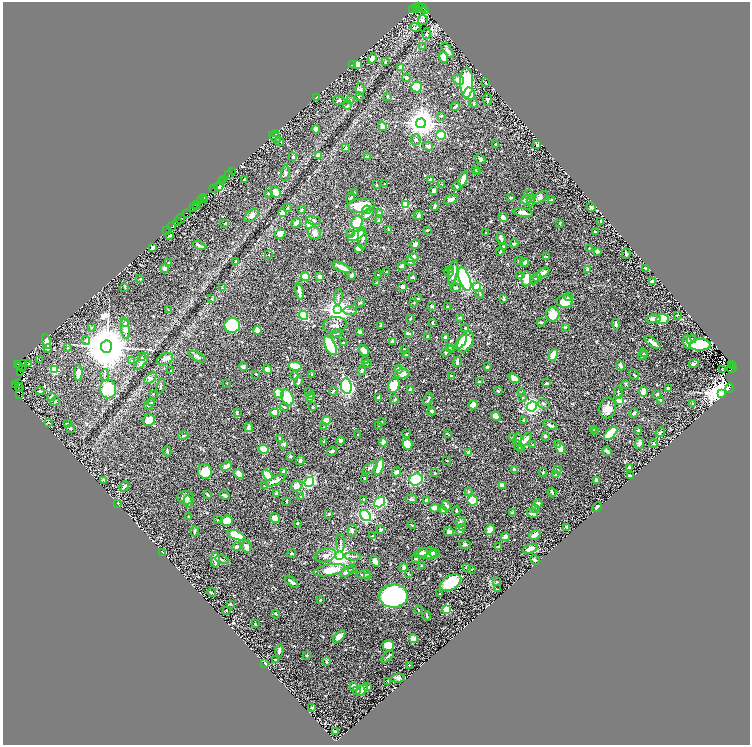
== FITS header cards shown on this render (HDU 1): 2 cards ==
NAXIS1  =                 1495
NAXIS2  =                 1486

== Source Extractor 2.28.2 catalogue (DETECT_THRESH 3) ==
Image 1495 x 1486 px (HDU 1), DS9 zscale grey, zoomed out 1/2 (1 PNG px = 2 x 2 image px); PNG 752 x 747 px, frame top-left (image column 2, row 1486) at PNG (3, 2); each listed source drawn as its Kron ellipse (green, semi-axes under 4 px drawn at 4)
Background 1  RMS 0.013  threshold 0.0402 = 3 sigma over >= 5 px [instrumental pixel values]
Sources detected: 737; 50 cannot appear on this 1/2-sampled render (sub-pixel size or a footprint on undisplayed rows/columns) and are neither listed nor drawn; of the other 687, the 500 brightest by FLUX_AUTO listed and drawn (187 fainter detections omitted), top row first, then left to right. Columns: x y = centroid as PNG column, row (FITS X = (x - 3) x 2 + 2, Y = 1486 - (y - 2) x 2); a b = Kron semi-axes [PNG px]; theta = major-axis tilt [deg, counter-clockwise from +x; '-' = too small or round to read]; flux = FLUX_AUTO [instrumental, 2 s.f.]
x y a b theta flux
419 6 3 2 - 240
415 7 4 1 - 85
417 8 2 1 - 150
422 8 5 3 - 370
412 10 2 1 - 66
425 10 3 1 - 50
423 20 5 5 - 7.3
415 27 5 3 - 3
426 34 5 3 - 2.9
423 46 4 3 - 2.3
448 51 9 3 -55 8.5
443 57 5 3 - 32
372 58 5 4 - 16
385 62 3 2 - 2.4
358 64 4 4 - 31
353 65 3 3 - 2.4
400 67 3 3 - 3.4
406 78 4 3 - 6.1
458 80 6 4 -23 18
467 82 15 6 90 290
485 83 2 2 - 2.5
417 87 5 5 - 140
360 89 5 5 - 5
469 94 6 5 - 79
388 96 2 2 - 2.8
316 97 4 2 - 5
359 97 4 3 - 1.9
339 100 6 3 -3 4.6
350 100 3 3 - 1.9
487 100 6 3 -85 5.1
474 103 4 4 - 3.3
348 105 4 3 - 3.2
455 107 5 3 - 4.3
441 116 3 3 - 2.9
421 123 5 4 - 3900
382 126 5 4 - 8.2
316 129 4 4 - 12
276 133 2 2 - 7.7
441 135 4 4 - 100
275 137 6 3 -42 5.7
416 140 5 5 - 5.7
280 142 4 2 - 1.9
495 145 3 2 - 2.7
537 145 4 2 - 6.3
428 146 5 3 - 11
345 148 4 3 - 2.3
319 155 3 3 - 16
293 157 3 2 - 4.4
368 157 3 3 - 4.4
480 159 5 3 - 5.2
475 170 3 2 - 2.2
233 171 3 1 - 25
478 171 4 3 - 2.7
285 173 8 3 85 5.4
229 175 2 1 - 96
463 179 8 3 67 28
223 180 3 1 - 93
244 180 3 2 - 4
431 180 4 3 - 12
221 182 2 1 - 44
385 184 3 2 - 1.9
442 184 3 3 - 2.4
376 185 2 2 - 3.5
457 186 4 3 - 4.2
218 187 5 3 - 170
213 189 3 1 - 160
434 191 4 2 - 12
276 192 6 5 - 27
354 192 3 2 - 2.1
268 193 2 2 - 2.9
529 195 5 3 - 5.2
204 197 2 1 - 91
511 197 3 2 - 3.1
540 197 9 4 32 7.1
351 198 5 3 - 4.5
451 199 7 3 26 9.9
526 199 5 4 - 12
205 200 2 2 - 25
552 200 3 2 - 2.4
200 201 3 1 - 260
531 201 6 4 87 4.7
197 204 3 2 - 160
405 205 3 3 - 140
361 206 14 7 5 66
434 206 4 2 - 6.7
193 207 2 1 - 80
196 207 2 1 - 46
288 207 3 3 - 2.7
591 207 5 2 - 3.8
302 210 3 2 - 2.7
367 210 4 4 - 5.3
523 212 10 4 -10 20
186 213 2 1 - 52
283 213 4 3 - 16
379 213 2 2 - 5.2
367 214 7 4 45 30
252 215 8 5 39 13
418 216 5 4 - 6.1
503 217 5 3 - 14
180 219 5 2 - 150
314 220 7 3 -10 8.7
378 220 4 3 - 4.1
177 221 2 1 - 43
601 221 3 2 - 2.7
225 223 3 2 - 2.1
296 223 5 3 - 14
357 223 6 5 - 58
560 223 2 2 - 2.9
310 224 3 3 - 180
171 227 3 1 - 100
388 229 2 2 - 3.1
428 230 3 2 - 2.8
167 231 2 1 - 36
595 232 2 2 - 2.8
314 233 7 6 - 16
351 233 3 3 - 2.2
486 233 2 2 - 3.3
280 234 6 4 34 19
356 235 9 4 28 34
169 236 4 2 - 4.5
362 238 11 4 -87 8.5
501 239 6 3 -71 7.5
415 244 5 3 - 7
514 244 4 3 - 5.4
199 245 6 2 -26 8.8
153 247 4 2 - 8.5
504 247 3 3 - 2.5
359 248 4 3 - 27
589 249 3 2 - 1.8
597 251 4 3 - 5.7
500 252 4 2 - 3.5
269 254 2 2 - 1.9
626 254 5 2 - 6.5
546 257 3 3 - 3.9
413 258 6 3 14 12
236 261 2 2 - 4
410 261 5 3 - 4.1
519 261 4 4 - 4
525 262 4 3 - 17
169 263 2 2 - 5.4
401 266 3 2 - 12
341 267 10 3 -25 30
646 268 4 2 - 3.4
164 269 4 4 - 4.3
451 269 3 2 - 3.6
588 270 3 3 - 21
386 272 2 2 - 2.1
449 272 5 2 - 2.1
453 272 13 4 79 19
543 273 7 3 31 18
351 275 4 3 - 9.2
378 275 2 2 - 1.7
519 276 3 3 - 2.1
305 277 4 3 - 94
319 277 2 2 - 33
412 277 3 2 - 5.1
537 277 4 3 - 3.1
140 279 3 2 - 2.1
465 279 12 5 -69 500
526 279 7 4 83 24
534 279 5 2 - 2.5
652 282 3 3 - 15
377 283 3 2 - 5.5
125 287 4 2 - 2.1
403 287 3 2 - 19
477 287 3 3 - 57
222 288 3 3 - 1.9
456 288 5 3 - 3.5
299 291 8 3 -78 14
480 294 5 2 - 2.8
338 297 8 3 82 3.8
568 297 5 3 - 8
503 298 4 2 - 3.4
212 299 4 3 - 2
418 299 2 2 - 5.7
565 301 8 6 2 29
360 303 6 3 36 2.9
414 303 2 2 - 2.9
432 306 4 3 - 2.6
447 307 2 2 - 1.9
168 310 3 3 - 1.9
337 310 4 4 - 2400
350 311 7 3 -1 3.8
553 314 7 6 - 36
303 315 5 3 - 90
677 315 2 2 - 2.9
459 318 3 3 - 2.3
410 319 3 2 - 1.8
653 319 7 4 8 14
663 319 6 5 - 59
125 322 3 3 - 2.3
541 322 4 3 - 3.6
432 323 3 2 - 4.8
616 324 5 3 - 6.4
232 325 8 7 - 260
335 325 12 8 9 17
381 326 3 2 - 5
91 327 3 2 - 2.3
565 327 3 2 - 4.7
125 328 11 4 -83 11
465 328 2 2 - 3.4
257 330 4 4 - 20
360 332 4 2 - 4.7
337 333 6 4 16 4.1
408 333 4 3 - 4.4
428 336 2 2 - 11
445 337 3 2 - 13
691 339 5 3 - 4.4
86 340 4 4 - 3.6
47 341 7 3 -77 27
393 341 3 3 - 18
461 342 8 4 55 21
466 342 11 7 63 88
687 342 6 3 -87 11
343 343 3 3 - 2.4
653 343 9 3 -37 11
700 345 11 5 2 140
330 346 10 5 -63 170
68 347 3 3 - 1.9
106 347 6 5 - 16000
450 347 2 2 - 8.1
48 348 4 3 - 14
404 349 2 2 - 2.2
452 350 3 3 - 2.6
364 351 6 3 -56 25
446 353 3 2 - 4.5
644 353 3 3 - 2.1
406 355 2 2 - 3.8
553 355 6 3 66 36
642 355 5 3 - 3.2
141 357 3 2 - 2.3
197 357 9 3 -29 7.9
165 359 8 5 22 9.4
39 360 4 2 - 2.1
132 361 2 2 - 2.9
141 361 10 3 52 6.4
365 361 3 2 - 4.1
457 362 5 3 - 9.2
367 363 3 3 - 2.3
18 364 3 3 - 210
23 364 3 1 - 98
28 364 2 2 - 2.2
694 364 5 3 - 8.4
731 364 3 1 - 41
620 365 5 4 - 7.7
20 366 3 1 - 390
295 366 6 3 -10 69
733 366 3 2 - 740
243 367 4 4 - 6.1
487 367 3 2 - 4.5
23 368 2 1 - 36
732 368 5 3 - 550
54 369 3 3 - 160
268 369 5 3 - 26
398 369 4 4 - 7.9
722 369 2 2 - 4.6
170 370 2 2 - 1.8
362 371 5 3 - 4.6
21 372 3 1 - 42
78 373 8 3 87 28
256 374 2 2 - 2.2
312 374 2 2 - 3.7
402 374 7 4 5 19
634 374 5 3 - 2.7
104 375 6 3 87 2.9
295 376 3 2 - 4.2
451 376 3 2 - 1.9
150 378 7 4 40 8.5
514 378 6 4 -38 24
299 381 5 2 - 6.4
479 382 3 2 - 6.4
227 383 2 2 - 2.1
547 383 4 3 - 4.2
16 384 2 1 - 94
19 384 3 1 - 72
626 384 4 3 - 4.9
18 386 3 1 - 81
161 386 8 2 78 3.8
346 386 8 5 -80 350
394 386 7 5 70 47
20 387 3 1 - 120
729 388 5 2 - 630
108 389 9 8 - 150
410 389 2 2 - 7.5
668 389 4 2 - 6.2
40 391 4 2 - 3.1
333 391 4 2 - 3.2
498 391 3 2 - 2.6
309 392 2 2 - 1.8
618 392 6 3 -89 3.6
643 392 5 4 - 21
279 393 5 4 - 93
521 393 4 3 - 1.9
722 393 4 3 - 8800
19 394 3 3 - 62
153 394 2 2 - 1.8
657 395 4 2 - 5.2
312 396 2 2 - 2
51 397 4 2 - 18
287 397 8 5 -68 100
309 397 3 3 - 5.5
523 397 3 3 - 2.3
379 398 3 3 - 7
395 399 4 3 - 3.5
428 399 6 2 62 3.7
660 400 2 2 - 4.7
55 401 5 3 - 4.7
620 401 3 3 - 120
151 403 4 3 - 2.2
149 404 6 3 44 3.3
543 404 6 4 -27 5
693 404 3 3 - 2.7
473 405 5 3 - 29
532 406 5 4 - 360
284 407 4 3 - 3.3
313 407 2 2 - 10
608 408 10 8 79 26
432 411 4 3 - 6.7
274 412 4 4 - 17
237 413 4 2 - 4.6
634 413 4 3 - 9.8
496 416 5 4 - 19
149 420 6 5 - 23
326 420 4 4 - 32
524 420 3 3 - 2.5
48 422 3 3 - 1.8
381 422 3 3 - 2.4
68 424 3 2 - 5.2
379 425 4 2 - 2
550 425 7 3 -19 7.8
248 427 4 3 - 7.8
324 427 3 3 - 3.5
70 428 4 3 - 4.4
593 429 4 3 - 8.6
638 430 3 2 - 3.5
596 431 4 2 - 2.2
660 432 5 3 - 2.8
447 433 3 2 - 1.9
407 434 2 2 - 2.3
611 434 8 3 42 170
358 435 2 2 - 3.2
183 436 5 2 - 3.2
545 436 3 3 - 5.3
280 438 3 2 - 5.3
513 438 3 2 - 2.6
518 439 6 3 80 3.9
526 439 9 3 53 21
324 441 3 2 - 3
340 441 4 3 - 5.3
383 442 4 3 - 18
639 443 6 4 72 7.1
284 444 4 3 - 4.7
408 444 6 4 -62 45
558 444 3 2 - 2.1
653 444 4 3 - 1.8
532 445 2 2 - 2.3
519 446 5 3 - 4.4
561 448 6 4 -70 26
264 449 5 4 - 85
522 449 2 2 - 4.4
167 451 5 3 - 4.3
332 451 5 2 - 7.2
607 451 5 3 - 8.5
469 453 4 4 - 6
291 456 3 3 - 2.2
300 460 5 3 - 3.9
446 460 3 1 - 1.9
226 466 6 3 22 18
379 467 8 4 72 48
629 467 3 3 - 1.8
370 468 9 4 33 6.3
515 470 3 2 - 9
557 470 3 2 - 3.8
205 471 7 7 - 43
284 472 3 3 - 11
396 472 5 3 - 13
543 472 4 3 - 2.3
435 473 3 2 - 2.4
239 474 5 3 - 19
267 475 6 3 -52 54
555 475 3 3 - 2.4
631 476 4 2 - 3.4
365 479 4 3 - 3.9
416 479 7 6 - 140
104 480 4 2 - 4.6
596 480 3 2 - 8.6
276 481 10 3 25 14
309 482 5 4 - 370
265 485 2 2 - 3.3
502 485 4 3 - 12
124 486 5 3 - 6.7
296 486 6 5 - 18
468 492 3 3 - 2.3
552 492 4 2 - 3.2
277 493 3 2 - 5.5
207 494 4 2 - 4.2
225 495 5 3 - 5.8
301 497 4 3 - 1.8
186 498 8 6 -6 14
364 499 2 2 - 2.6
411 499 6 3 -3 4.1
427 500 3 2 - 11
473 500 5 5 - 70
287 501 3 2 - 1.8
188 502 6 4 -77 5.6
379 502 6 4 36 160
118 503 2 2 - 2.5
538 503 4 3 - 10
446 506 5 3 - 13
597 507 6 2 48 5.8
435 508 4 3 - 39
535 509 2 2 - 3
443 510 3 3 - 11
456 510 4 3 - 4
513 512 3 3 - 6.4
533 513 5 3 - 14
329 514 4 3 - 3.1
365 516 6 4 -47 290
189 517 3 2 - 2.2
275 518 5 3 - 26
218 520 2 2 - 1.9
227 521 5 5 - 33
460 522 5 4 - 4.6
297 523 3 2 - 2.1
412 525 4 2 - 3.4
566 527 3 3 - 1.9
463 528 3 3 - 2.3
352 530 6 4 -86 6.6
381 530 4 3 - 4.4
460 530 4 3 - 15
490 530 5 4 - 24
195 531 5 3 - 2.9
449 532 5 3 - 8.9
236 535 9 4 -22 74
535 535 6 3 31 13
372 536 3 2 - 2.1
505 537 5 4 - 9.1
340 543 9 2 -88 3.3
465 544 6 4 -25 5.3
498 546 4 2 - 4.5
237 547 4 4 - 6.3
246 547 6 5 - 10
530 549 7 3 21 20
163 552 4 2 - 2.6
292 553 4 2 - 5.2
421 553 7 4 21 16
428 553 9 5 6 17
435 553 5 4 - 5.3
325 555 11 7 14 13
340 555 4 4 - 2400
431 555 6 4 40 8.9
353 556 8 2 -4 3.9
415 559 4 2 - 3.3
215 560 8 3 90 25
222 560 7 3 -16 4
535 560 5 2 - 5.9
375 561 6 3 -56 20
422 566 2 2 - 6.1
404 568 4 3 - 7.3
467 568 3 3 - 5
352 569 4 2 - 3
472 569 2 2 - 2.1
329 570 16 5 10 63
347 572 7 3 33 14
364 574 7 3 5 4.7
408 574 3 3 - 3
368 577 2 2 - 7.2
292 582 8 2 -38 6
451 582 11 7 31 87
497 582 4 3 - 2
498 589 3 1 - 2.6
211 592 4 2 - 4
440 593 2 2 - 3.9
394 596 14 11 2 550
321 600 4 3 - 2.1
230 604 3 3 - 3.7
447 609 3 3 - 200
418 610 4 2 - 2.7
227 611 2 2 - 1.9
276 614 4 2 - 2.2
427 616 4 2 - 2.8
255 624 3 2 - 2.4
339 637 7 4 43 33
413 638 2 2 - 92
388 645 6 5 - 27
279 651 6 3 85 5.6
307 655 3 2 - 3.5
388 657 7 2 42 3.1
275 660 2 2 - 2.4
326 661 4 3 - 4.6
265 663 3 2 - 3
409 665 3 1 - 2.4
398 678 7 4 8 5.9
388 681 2 2 - 2.3
354 686 3 3 - 24
368 687 3 3 - 4.1
357 690 4 3 - 4.7
362 690 7 4 48 17
312 707 3 2 - 5.3
335 731 3 3 - 12
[187 fainter detections neither listed nor drawn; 50 sub-pixel or undisplayed-footprint detections neither listed nor drawn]